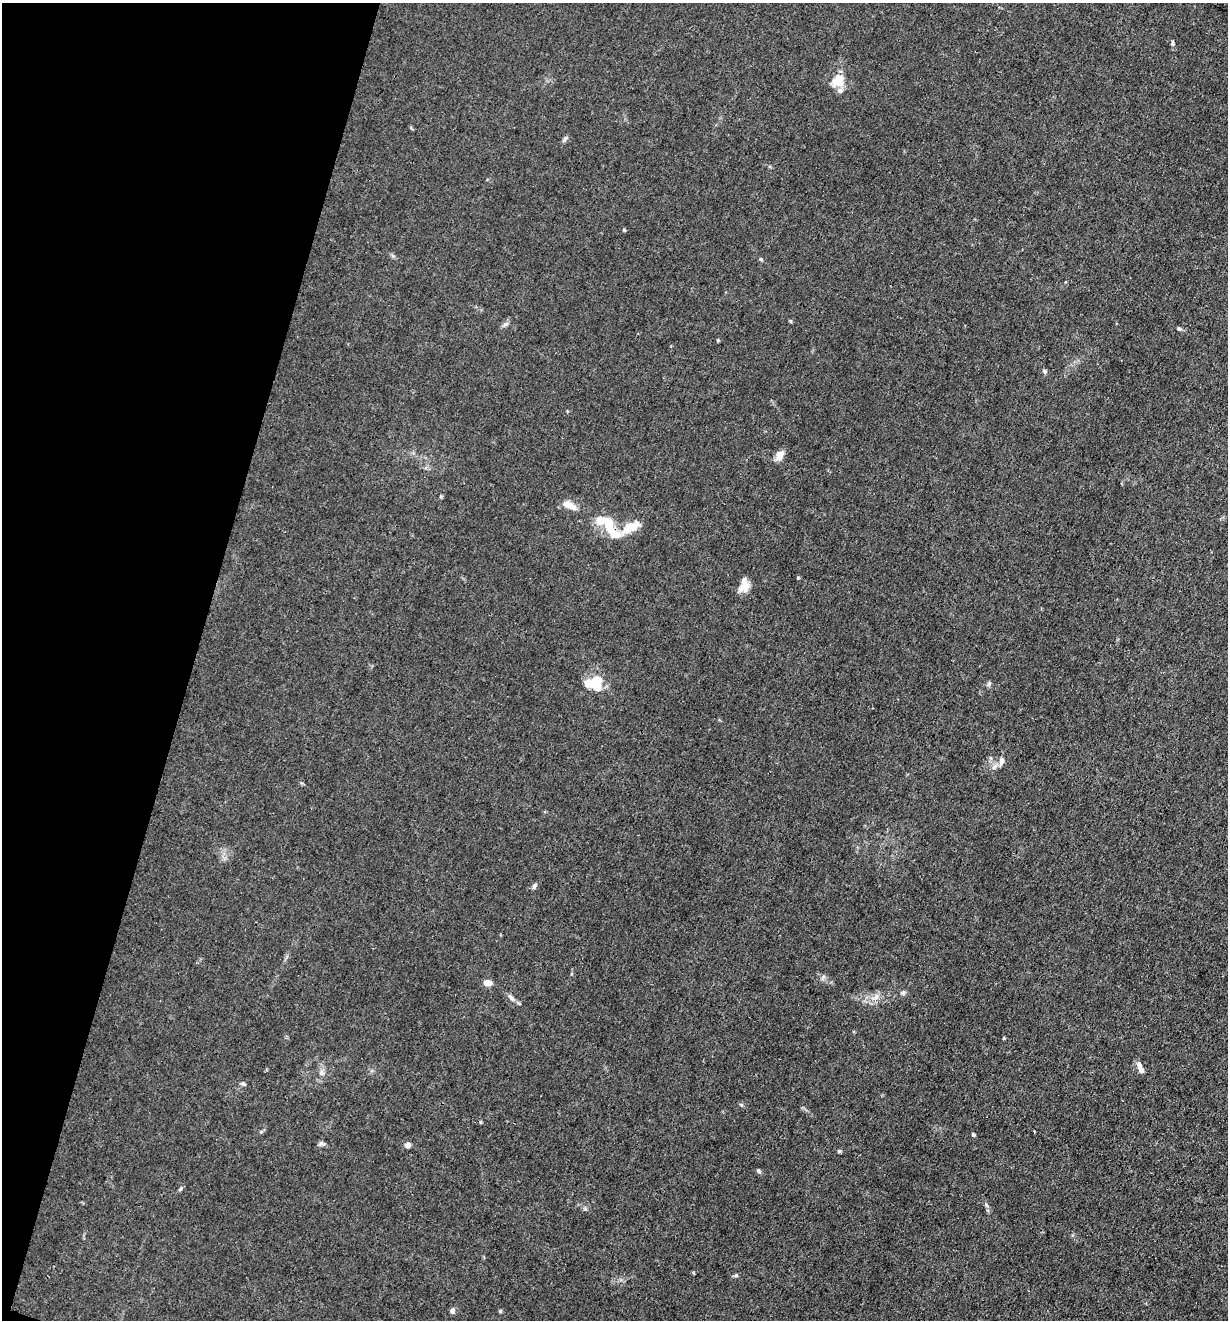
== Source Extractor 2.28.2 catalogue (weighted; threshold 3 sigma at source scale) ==
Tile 9 of 4 x 4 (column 1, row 3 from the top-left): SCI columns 131-1356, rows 1319-2636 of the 5293 x 5273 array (HDU 1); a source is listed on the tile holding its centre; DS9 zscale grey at full resolution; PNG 1230 x 1322 px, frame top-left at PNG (2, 3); no overlay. Shown black and unused: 16% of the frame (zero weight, under 3 of 4 exposures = <1% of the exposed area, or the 3 px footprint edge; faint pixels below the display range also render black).
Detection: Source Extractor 2.28.2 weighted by HDU 2 'WHT'; one run over the whole footprint, this tile lists its part. Background 0.0242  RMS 0.003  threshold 0.0133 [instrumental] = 3 sigma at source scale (4.5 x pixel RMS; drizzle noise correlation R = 1.50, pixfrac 1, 0.05/0.05 arcsec/px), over >= 5 px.
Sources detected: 47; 3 inside a brighter object's white glare — not listed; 3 inside a brighter listed object's ellipse — not listed separately; the other 41 listed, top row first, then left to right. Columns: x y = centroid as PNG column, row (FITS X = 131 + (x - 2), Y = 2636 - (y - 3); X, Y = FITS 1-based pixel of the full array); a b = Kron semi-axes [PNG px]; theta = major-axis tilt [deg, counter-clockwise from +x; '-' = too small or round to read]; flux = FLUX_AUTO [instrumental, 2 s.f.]
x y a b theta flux
1172 43 8 4 85 0.57
838 80 16 14 72 5.1
565 139 10 4 66 0.66
624 230 5 4 - 0.33
761 259 5 4 - 0.37
790 321 6 3 -71 0.28
506 324 10 4 27 0.76
1179 328 6 4 -54 0.51
718 340 5 4 - 0.31
1044 371 7 5 -52 0.6
780 455 12 9 62 2.2
570 505 18 7 -26 3.2
609 527 36 12 -59 9.3
630 527 23 10 30 6
798 577 4 4 - 0.3
745 586 18 10 37 2.8
597 680 20 13 30 4.9
989 683 8 5 63 0.58
1001 761 11 7 70 1.3
994 767 7 6 - 0.99
534 886 8 5 74 0.67
488 983 8 6 -6 2.9
903 993 7 6 - 0.63
876 997 12 8 42 2
511 998 13 6 -46 1.3
1004 1038 4 3 - 0.29
1139 1065 11 7 -70 1.5
321 1072 8 7 - 1.1
243 1084 6 5 - 0.52
741 1104 6 4 -20 0.41
1034 1131 2 2 - 0.3
261 1132 5 4 - 0.36
973 1134 5 4 - 0.43
322 1144 9 6 2 0.78
408 1145 7 6 - 1.2
839 1151 5 4 - 0.46
758 1171 7 5 -40 0.53
180 1189 7 4 60 0.52
736 1275 6 5 - 0.44
452 1311 7 6 - 0.93
500 1311 5 4 - 0.39
Overlapping masked pixels (flux is a lower limit): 1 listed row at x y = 609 527